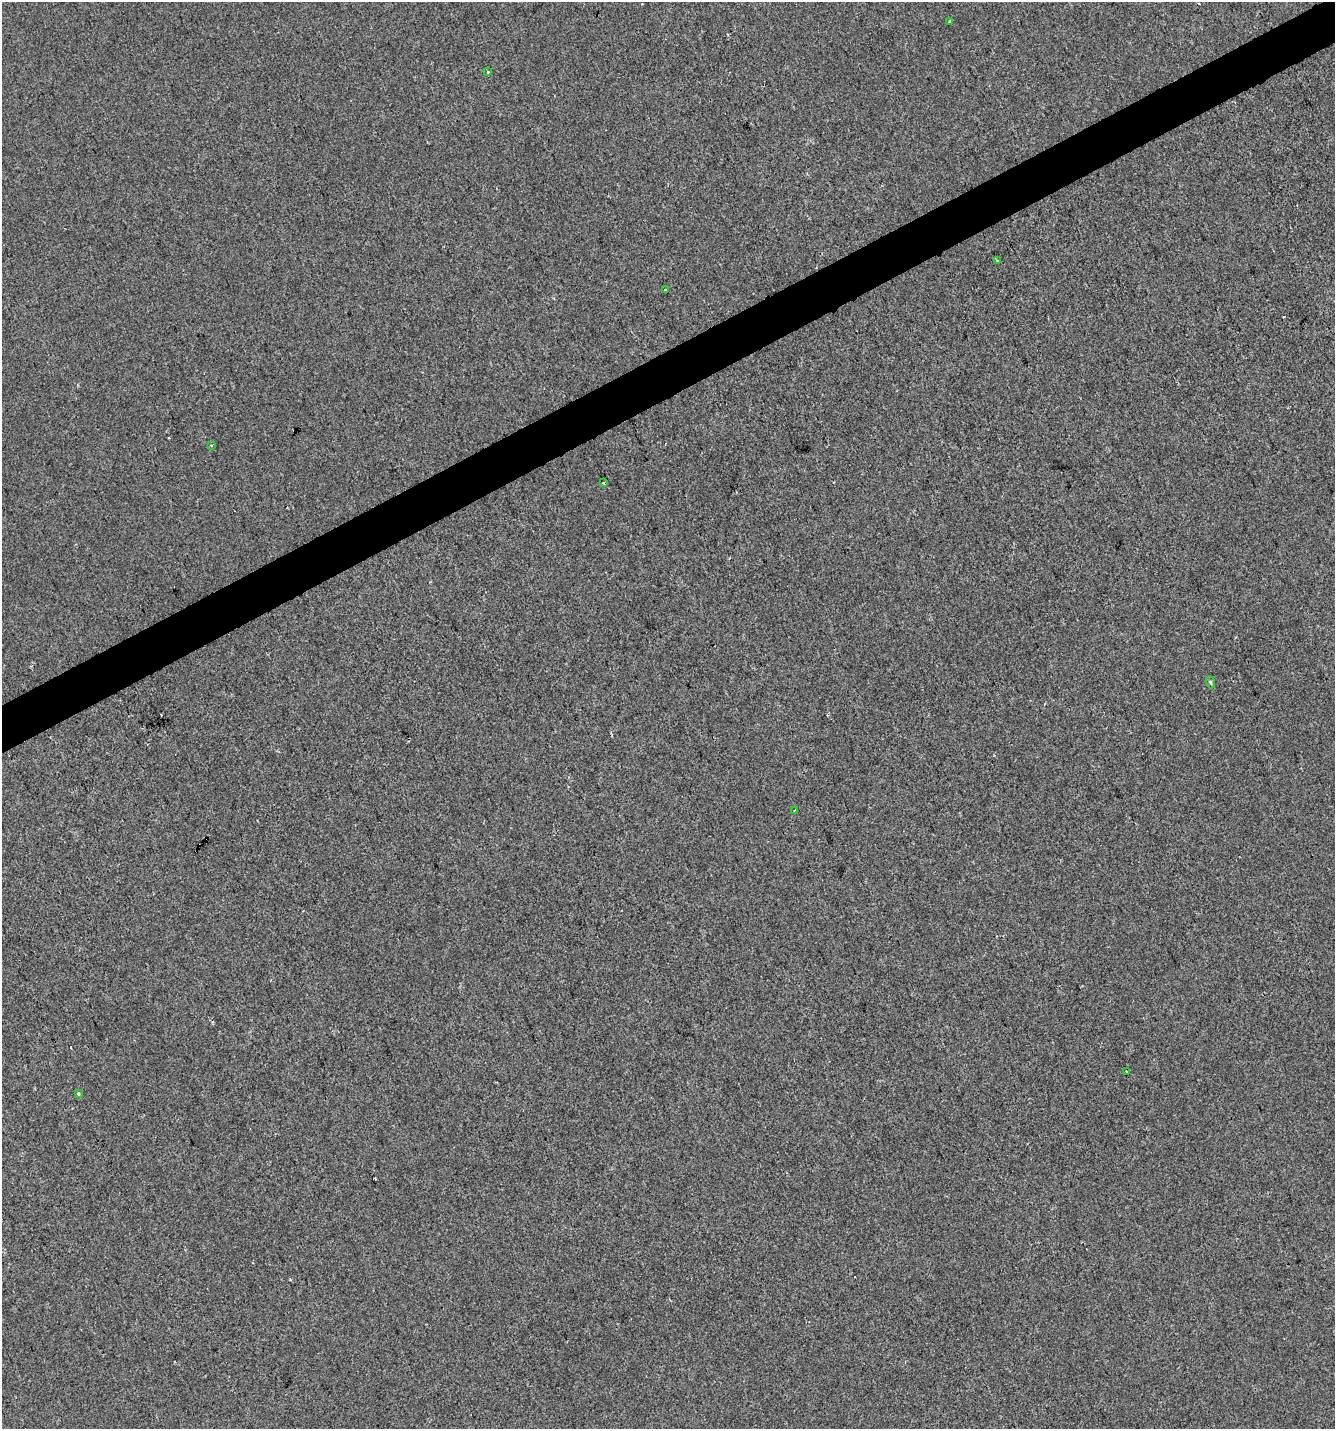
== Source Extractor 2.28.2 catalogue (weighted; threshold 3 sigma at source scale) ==
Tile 10 of 4 x 4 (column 2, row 3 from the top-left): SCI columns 1428-2760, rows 1429-2855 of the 5579 x 5708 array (HDU 1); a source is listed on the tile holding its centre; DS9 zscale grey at full resolution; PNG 1337 x 1431 px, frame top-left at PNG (2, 2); each listed source drawn as its Kron ellipse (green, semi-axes under 4 px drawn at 4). Shown black and unused: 3% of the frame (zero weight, under 2 of 3 exposures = <1% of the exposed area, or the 3 px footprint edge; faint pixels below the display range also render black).
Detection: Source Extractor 2.28.2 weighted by HDU 2 'WHT'; one run over the whole footprint, this tile lists its part. Background 9.99e-06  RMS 0.0042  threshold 0.0187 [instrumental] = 3 sigma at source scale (4.5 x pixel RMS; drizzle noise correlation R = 1.50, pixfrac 1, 0.0396/0.0396 arcsec/px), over >= 5 px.
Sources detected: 14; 4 cosmic-ray / hot-pixel residue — neither listed nor drawn; the other 10 listed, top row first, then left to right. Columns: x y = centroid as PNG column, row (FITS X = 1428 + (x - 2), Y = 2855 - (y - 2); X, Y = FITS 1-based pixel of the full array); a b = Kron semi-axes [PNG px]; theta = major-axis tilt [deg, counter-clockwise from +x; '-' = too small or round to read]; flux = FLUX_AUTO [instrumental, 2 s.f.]
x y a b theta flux
950 21 3 3 - 1.1
488 71 3 3 - 0.87
997 261 3 3 - 0.59
665 290 3 3 - 0.9
212 445 4 3 - 0.64
603 483 3 3 - 1.1
1210 682 6 4 -71 0.52
794 810 3 2 - 0.36
1126 1071 3 2 - 0.33
78 1094 3 3 - 1.8